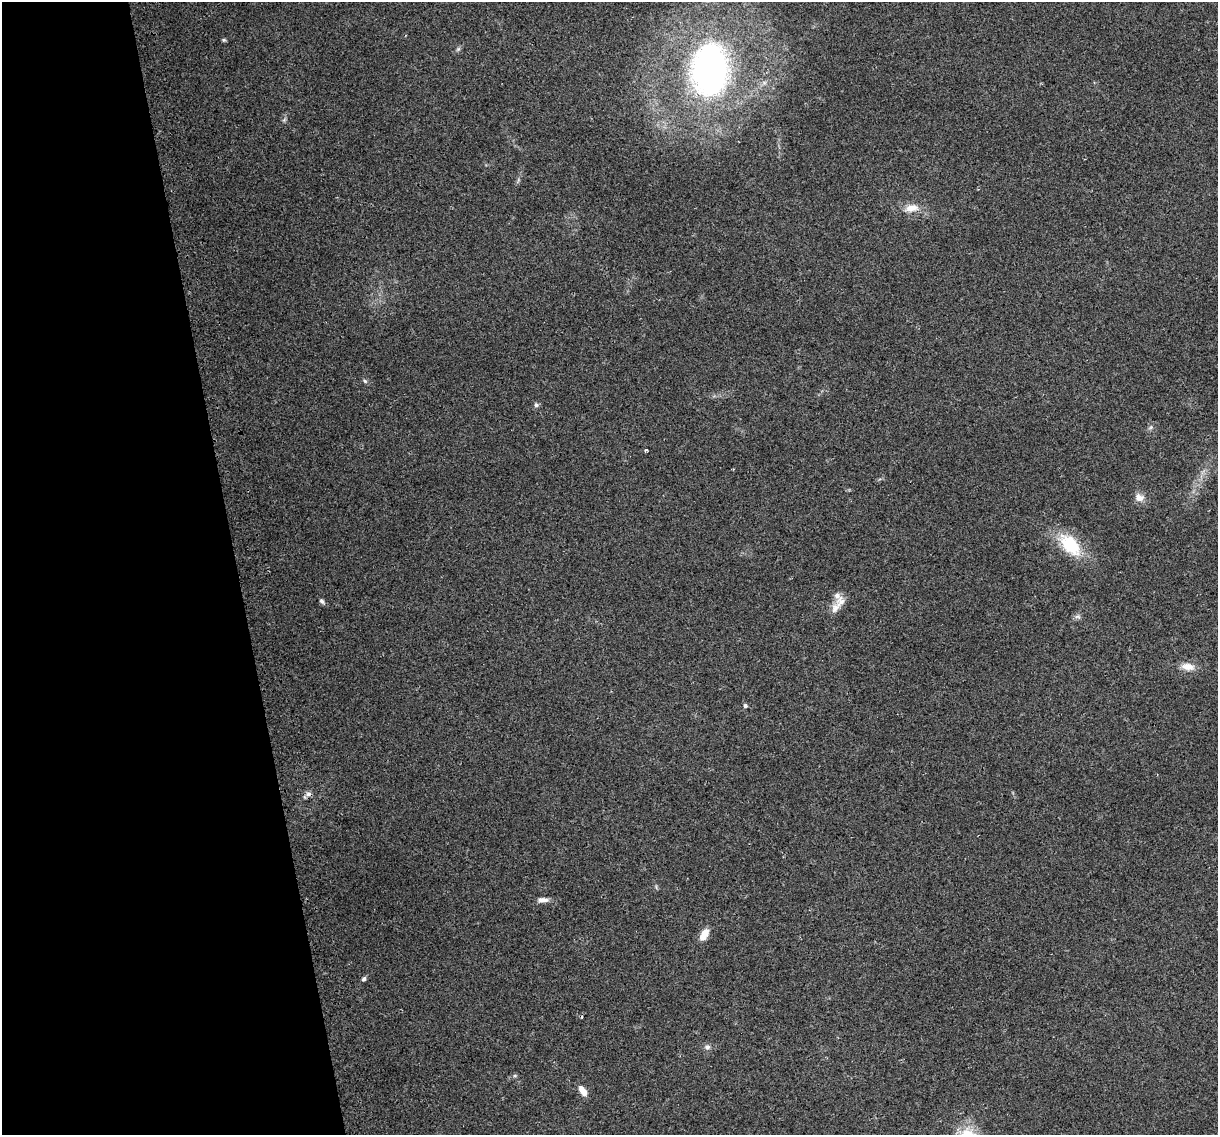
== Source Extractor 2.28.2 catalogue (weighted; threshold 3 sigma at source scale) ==
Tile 5 of 4 x 4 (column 1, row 2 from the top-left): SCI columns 32-1247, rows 2343-3475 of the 4924 x 4639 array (HDU 1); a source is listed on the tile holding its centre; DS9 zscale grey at full resolution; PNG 1220 x 1137 px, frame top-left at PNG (2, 2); no overlay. Shown black and unused: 19% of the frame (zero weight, under 2 of 3 exposures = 2% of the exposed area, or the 3 px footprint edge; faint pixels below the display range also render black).
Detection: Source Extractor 2.28.2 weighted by HDU 2 'WHT'; one run over the whole footprint, this tile lists its part. Background 0.103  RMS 0.01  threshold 0.0454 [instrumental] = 3 sigma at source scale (4.5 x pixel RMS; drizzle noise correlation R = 1.50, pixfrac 1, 0.0396/0.0396 arcsec/px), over >= 5 px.
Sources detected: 26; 1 cosmic-ray / hot-pixel residue — not listed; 2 inside a brighter listed object's ellipse — not listed separately; the other 23 listed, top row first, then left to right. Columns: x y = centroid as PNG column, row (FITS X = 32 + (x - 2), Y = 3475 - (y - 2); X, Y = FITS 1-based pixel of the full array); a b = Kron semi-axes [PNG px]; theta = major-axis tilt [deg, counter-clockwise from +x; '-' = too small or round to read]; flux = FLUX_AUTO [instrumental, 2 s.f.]
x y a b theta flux
224 40 6 4 -1 1.4
458 49 7 4 45 1.9
710 70 37 27 86 440
284 120 6 5 - 1.6
911 208 19 10 8 12
365 381 6 5 - 1.9
536 405 7 6 - 2.3
1150 427 7 4 45 2
646 450 4 3 - 2
1139 498 13 10 -9 7.3
1070 545 32 18 -46 45
322 601 8 6 -51 2.4
836 608 18 11 57 9.6
1078 617 10 5 -12 2.6
1188 667 18 9 -7 10
745 706 5 5 - 2
308 794 9 6 15 3.7
542 900 15 6 -3 5.4
704 934 15 8 61 11
364 979 6 5 - 2.2
707 1047 8 7 - 3.2
515 1076 6 4 0 1.4
583 1091 12 7 -55 8.6